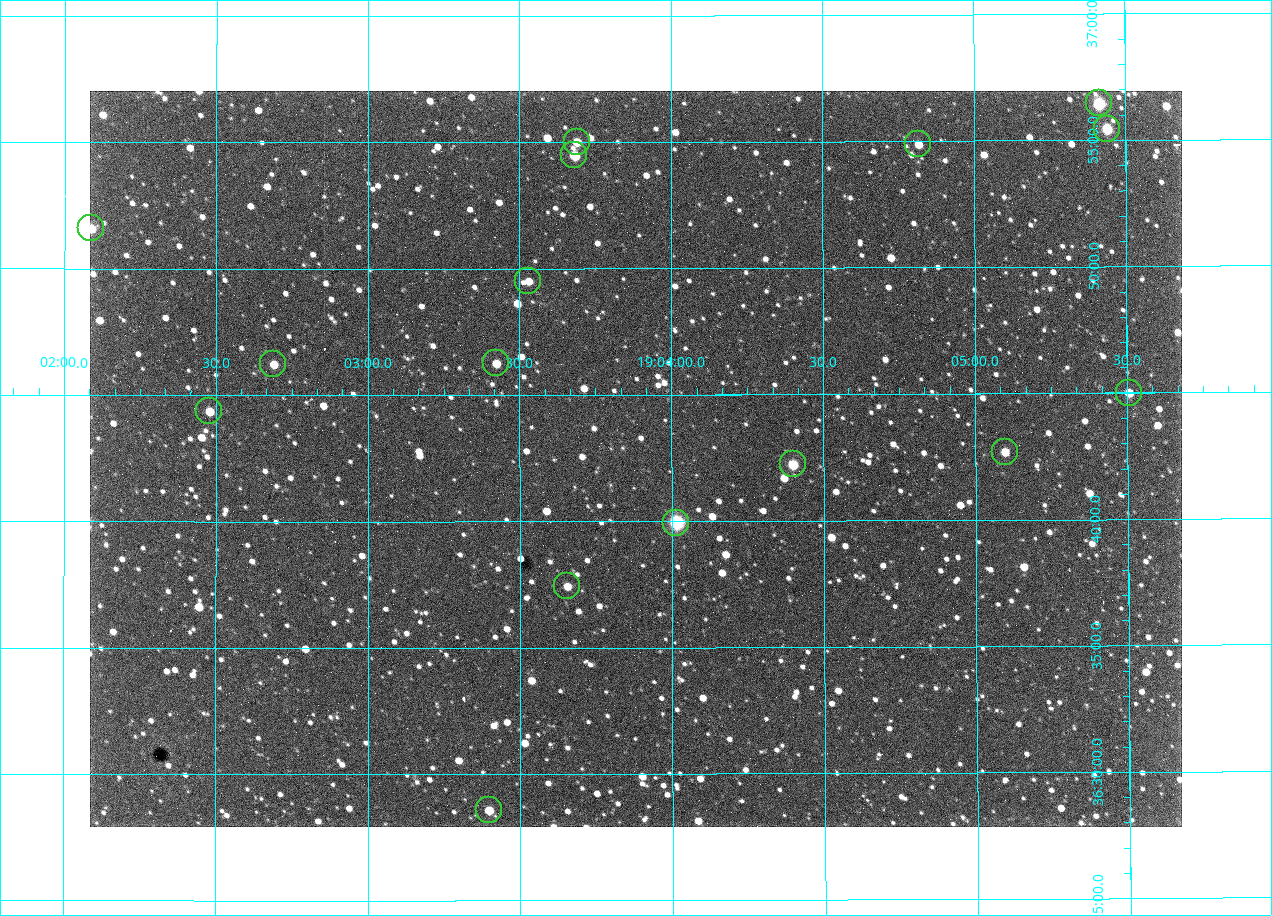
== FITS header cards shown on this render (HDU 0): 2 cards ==
NAXIS1  =                 1092 /fastest changing axis
NAXIS2  =                  736 /next to fastest changing axis

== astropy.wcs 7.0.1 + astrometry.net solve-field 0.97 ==
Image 1092 x 736 px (HDU 0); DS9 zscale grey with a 90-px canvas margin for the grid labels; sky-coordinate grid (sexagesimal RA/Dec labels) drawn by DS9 from the SOLVED WCS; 16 Tycho-2 reference stars matched to detected sources circled (green)
Header WCS: none
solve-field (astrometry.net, Tycho-2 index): SOLVED blind (the file carries no WCS)
Solved WCS: RA---TAN-SIP/DEC--TAN-SIP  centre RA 19:03:53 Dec +36:42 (285.97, +36.71 deg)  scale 2.37 arcsec/px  FOV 43.2' x 29.1'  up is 0 deg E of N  parity flipped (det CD > 0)
(file carries no celestial WCS; the grid is the blind solution)
Tycho-2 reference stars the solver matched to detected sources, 16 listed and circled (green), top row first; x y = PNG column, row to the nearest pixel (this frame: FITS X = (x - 90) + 1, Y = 736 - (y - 91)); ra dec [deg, ICRS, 3 dp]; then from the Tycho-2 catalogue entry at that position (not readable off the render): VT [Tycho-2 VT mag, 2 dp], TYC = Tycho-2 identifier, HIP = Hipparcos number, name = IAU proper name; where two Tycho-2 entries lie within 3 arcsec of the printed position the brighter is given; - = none
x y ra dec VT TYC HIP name
1099 103 286.353 +36.941 8.32 2652-644-1 93748 -
1107 129 286.360 +36.924 9.83 2652-14-1 - -
577 142 285.922 +36.917 10.48 2652-1249-1 - -
918 144 286.204 +36.915 10.94 2652-350-1 - -
574 155 285.920 +36.908 9.57 2652-218-1 - -
91 228 285.522 +36.860 10.88 2651-1921-1 - -
528 281 285.882 +36.825 10.95 2652-329-1 - -
496 363 285.856 +36.771 11.11 2652-1253-1 - -
273 364 285.672 +36.770 11.14 2651-2527-1 - -
1129 393 286.377 +36.750 10.72 2652-110-1 - -
209 411 285.620 +36.739 11.03 2651-1906-1 - -
1005 452 286.274 +36.711 10.88 2652-1070-1 - -
793 464 286.100 +36.704 10.14 2652-1649-1 - -
676 523 286.004 +36.666 8.52 2652-1368-1 - -
567 586 285.914 +36.624 11.11 2652-845-1 - -
489 810 285.849 +36.476 10.21 2652-1424-1 - -